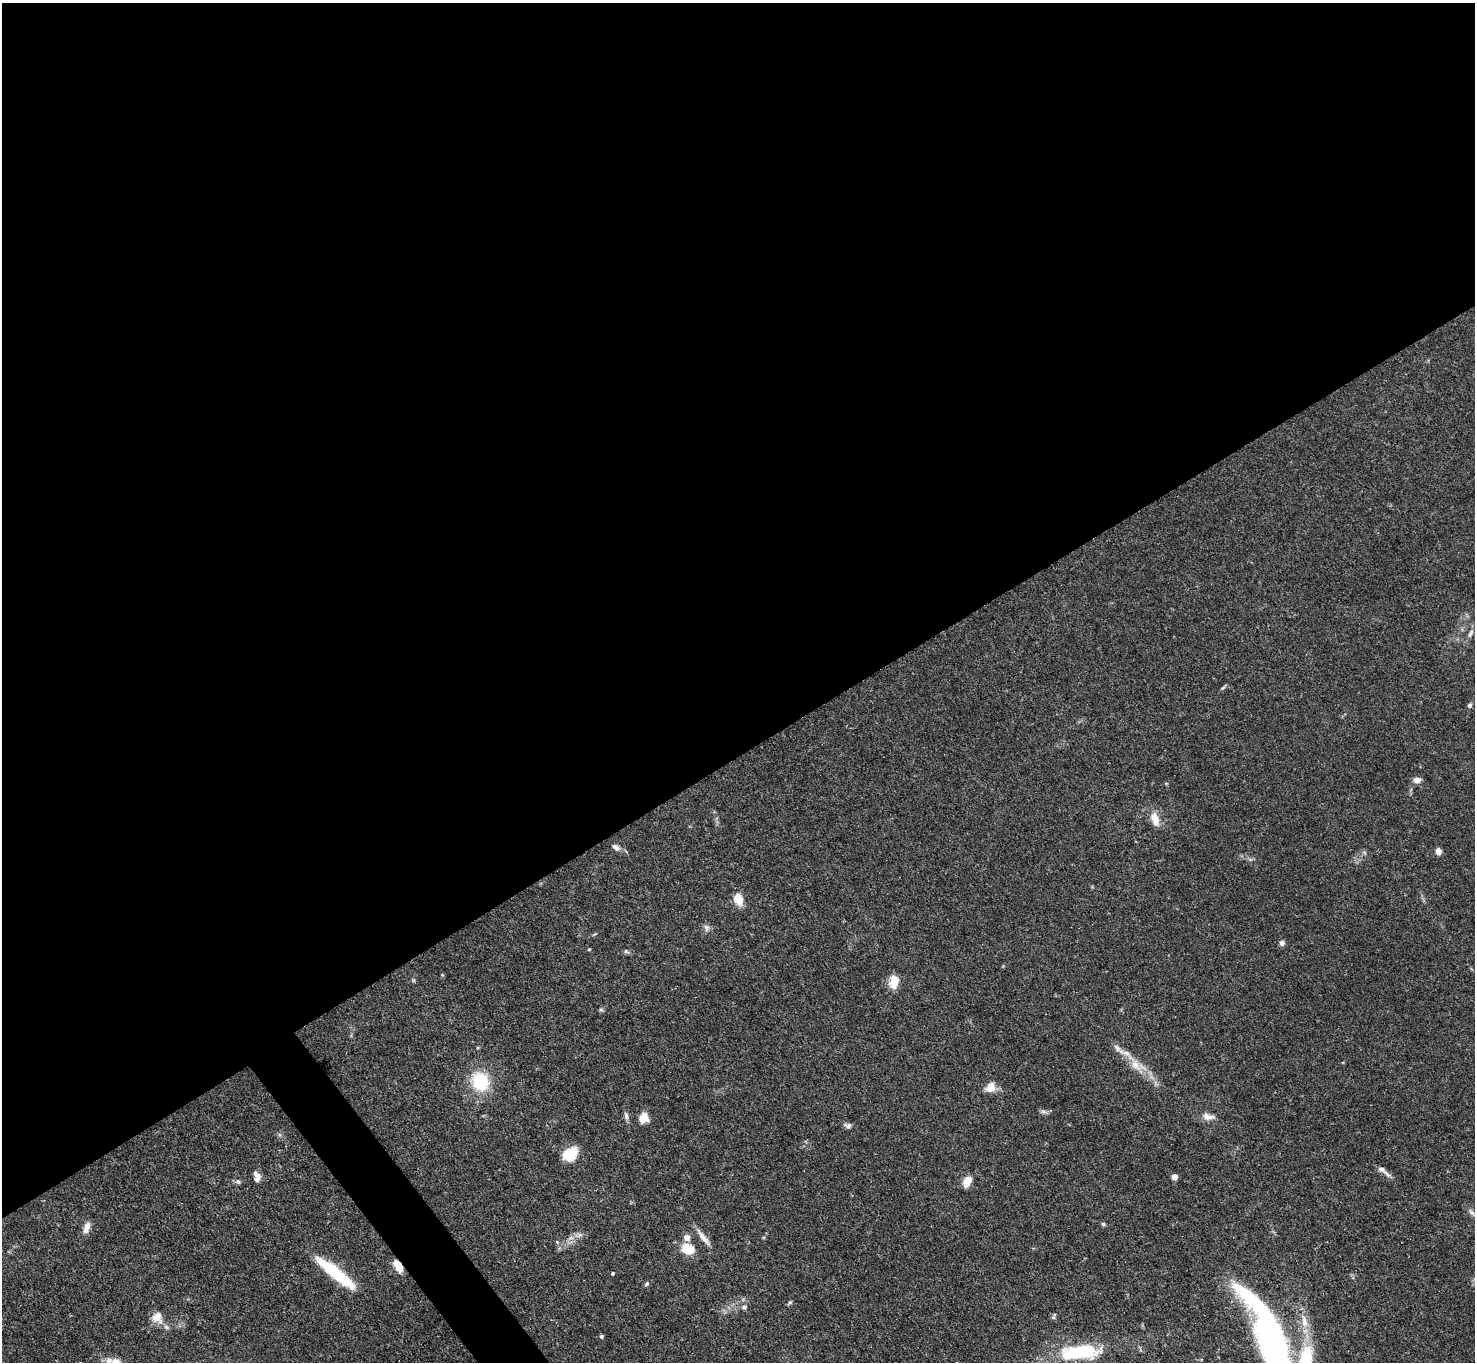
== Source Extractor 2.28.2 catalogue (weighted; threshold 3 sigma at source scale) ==
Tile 2 of 4 x 4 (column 2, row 1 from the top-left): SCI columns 1475-2947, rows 4234-5593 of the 5894 x 5887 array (HDU 1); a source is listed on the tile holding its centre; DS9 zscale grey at full resolution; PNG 1477 x 1364 px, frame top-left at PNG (2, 3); no overlay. Shown black and unused: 57% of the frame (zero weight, under 3 of 4 exposures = <1% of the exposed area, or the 3 px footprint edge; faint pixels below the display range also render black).
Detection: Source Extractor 2.28.2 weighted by HDU 2 'WHT'; one run over the whole footprint, this tile lists its part. Background 0.131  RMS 0.0044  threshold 0.0199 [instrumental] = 3 sigma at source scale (4.5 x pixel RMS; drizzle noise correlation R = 1.50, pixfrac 1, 0.05/0.05 arcsec/px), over >= 5 px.
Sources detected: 57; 1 too faint to see at this stretch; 5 inside a brighter object's white glare — not listed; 2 inside a brighter listed object's ellipse — not listed separately; the other 49 listed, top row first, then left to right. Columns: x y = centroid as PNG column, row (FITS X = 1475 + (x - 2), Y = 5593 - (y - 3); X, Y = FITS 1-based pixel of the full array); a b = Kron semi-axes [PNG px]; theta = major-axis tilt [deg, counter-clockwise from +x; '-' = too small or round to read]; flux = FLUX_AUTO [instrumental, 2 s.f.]
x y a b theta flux
1470 634 13 6 59 1.7
1223 687 9 3 42 0.71
1470 705 6 5 - 0.98
1417 780 8 6 3 3
1155 819 20 10 -74 5.4
616 847 12 7 -33 2
1438 851 7 5 -80 2.6
1364 852 6 4 -42 0.77
738 900 13 9 -66 6.9
706 928 10 7 -71 1.6
1282 943 7 6 - 1.5
589 949 5 3 - 0.39
626 951 8 5 -29 0.84
894 982 14 9 82 7
601 1010 7 4 -1 0.66
1136 1065 29 11 -52 8.7
480 1082 16 13 -61 25
990 1088 15 11 43 4.2
1044 1112 10 5 -13 1.2
626 1116 12 6 -75 1.6
1208 1117 18 8 -4 3.4
644 1118 12 10 63 5.2
848 1126 10 7 -15 1.5
571 1154 19 13 37 10
1383 1171 22 6 -38 2.6
1174 1177 4 4 - 5.4
257 1178 12 8 66 2.2
967 1181 13 8 62 4.6
238 1182 7 5 -22 0.95
1472 1213 12 5 -48 1.6
1103 1224 5 5 - 0.72
86 1227 14 7 72 3.3
580 1235 7 6 - 1.2
703 1237 27 6 -52 3.9
687 1238 8 7 - 2.8
557 1242 5 4 - 0.51
687 1248 14 10 -22 9.7
398 1266 10 5 -62 12
613 1273 4 4 - 0.69
341 1278 39 12 -42 22
647 1284 7 4 52 0.73
790 1303 6 5 - 0.75
744 1307 8 7 - 1.6
157 1318 14 13 - 5.3
1268 1319 93 14 -50 87
1304 1321 22 9 -78 6.4
601 1336 4 4 - 0.86
1078 1352 38 13 5 37
116 1361 28 9 -6 5.6
Overlapping masked pixels (flux is a lower limit): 1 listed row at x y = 398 1266
Isophote crosses this tile's border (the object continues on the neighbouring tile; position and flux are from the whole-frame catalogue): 1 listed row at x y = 116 1361